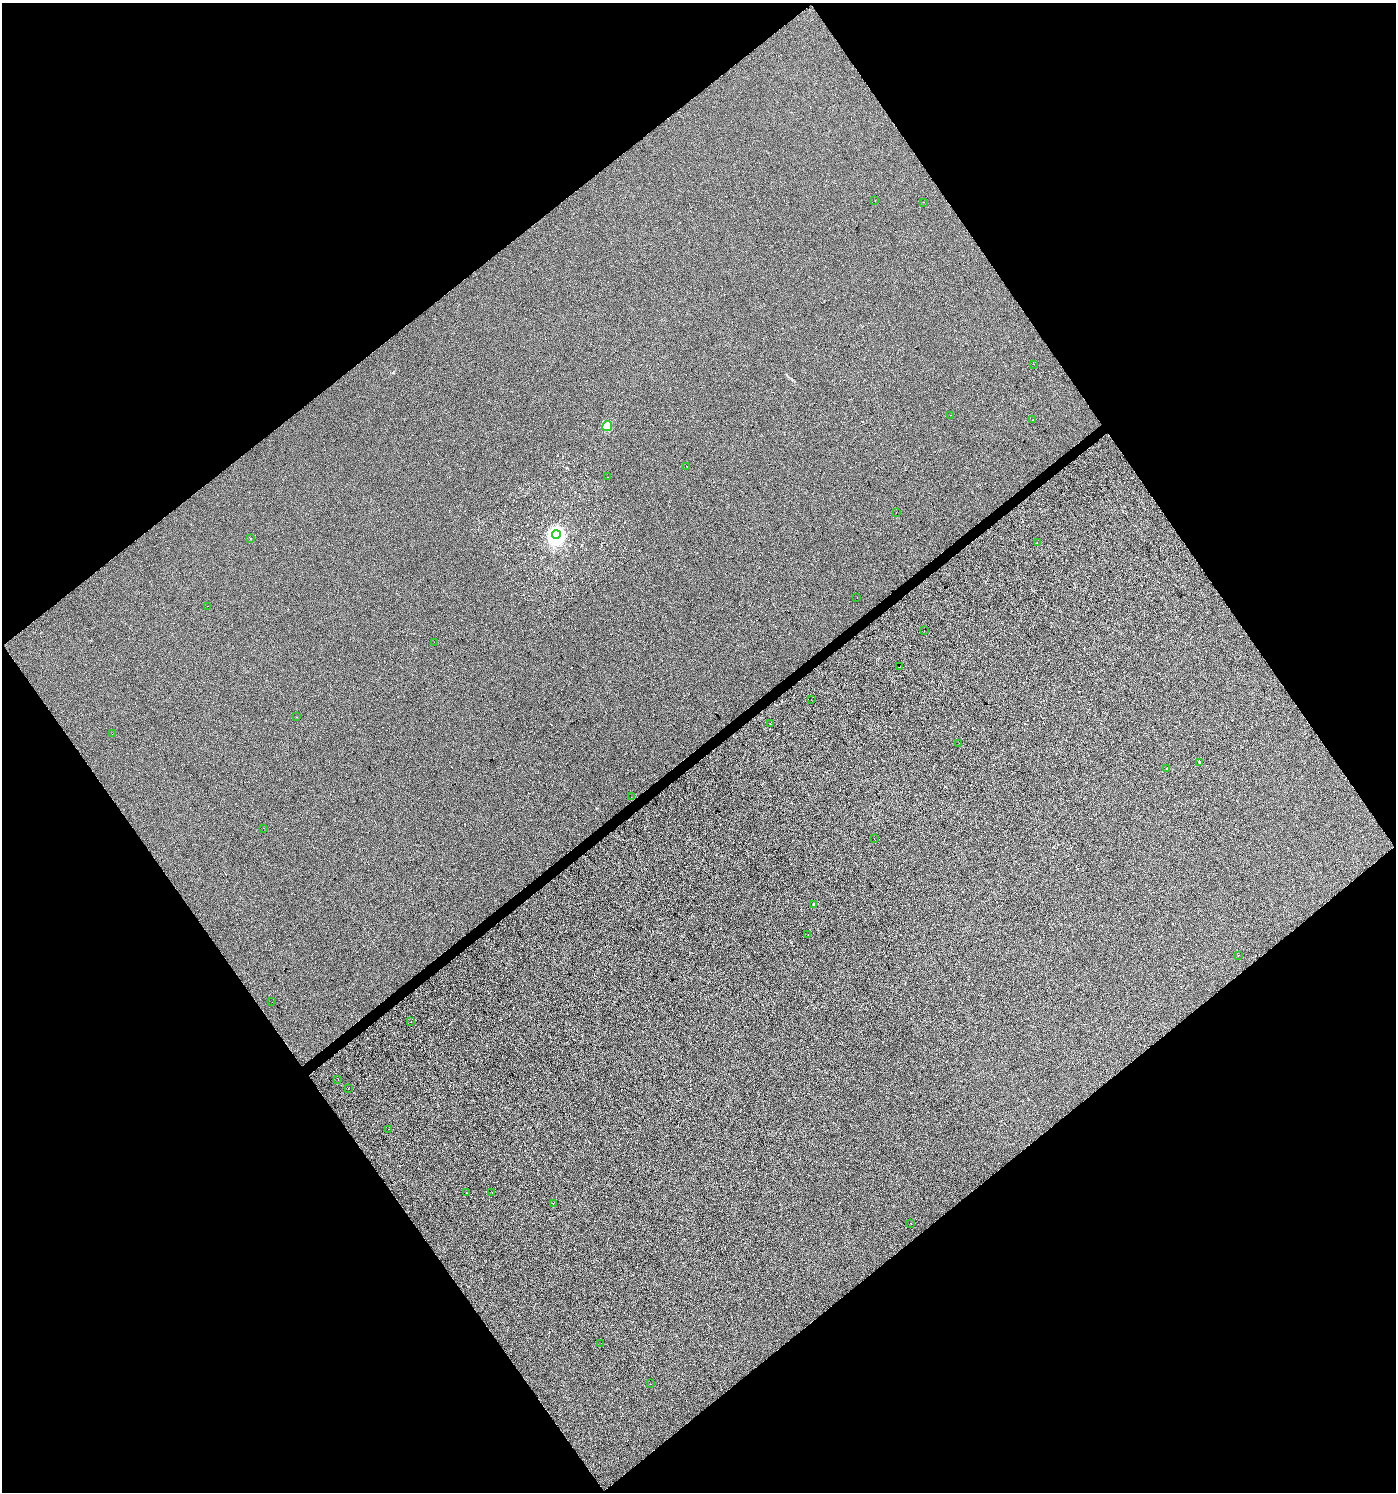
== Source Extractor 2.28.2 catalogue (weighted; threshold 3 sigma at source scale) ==
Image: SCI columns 134-5708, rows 6-5965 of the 5905 x 5967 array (HDU 1 of 3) = the unmasked area's bounding box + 8 px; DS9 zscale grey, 4 x 4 block average (1 PNG px = mean of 4 x 4 image px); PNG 1398 x 1494 px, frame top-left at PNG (2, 3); each listed source drawn as its Kron ellipse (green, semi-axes under 4 px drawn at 4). Shown black and unused: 50% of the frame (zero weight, under 3 of 4 exposures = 1% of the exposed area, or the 3 px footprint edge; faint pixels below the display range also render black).
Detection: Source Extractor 2.28.2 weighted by HDU 2 'WHT'. Background 1.57e-04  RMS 0.0065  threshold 0.0293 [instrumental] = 3 sigma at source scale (4.5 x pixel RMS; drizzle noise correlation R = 1.50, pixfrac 1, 0.0396/0.0396 arcsec/px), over >= 5 px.
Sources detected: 43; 2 cosmic-ray / hot-pixel residue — neither listed nor drawn; the other 41 listed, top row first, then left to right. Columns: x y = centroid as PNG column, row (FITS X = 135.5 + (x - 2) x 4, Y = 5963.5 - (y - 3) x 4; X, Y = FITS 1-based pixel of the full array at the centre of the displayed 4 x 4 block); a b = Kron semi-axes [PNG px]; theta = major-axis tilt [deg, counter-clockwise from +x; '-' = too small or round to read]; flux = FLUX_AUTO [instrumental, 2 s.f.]
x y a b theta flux
875 201 2 2 - 1.2
923 202 2 2 - 1
1034 364 2 2 - 1.1
950 415 2 2 - 1
1033 420 2 2 - 1.9
607 426 5 5 - 28
687 466 2 2 - 20
608 477 2 2 - 1.8
896 513 2 2 - 1.8
556 535 4 4 - 1100
250 539 2 2 - 2
1037 542 2 2 - 3
857 597 2 2 - 0.7
207 606 2 2 - 0.89
924 631 2 2 - 4.7
434 642 2 2 - 0.65
900 667 2 2 - 39
811 700 2 2 - 0.69
297 717 2 2 - 0.55
771 724 2 2 - 1.4
112 734 2 2 - 0.53
959 743 2 2 - 0.6
1199 762 2 2 - 4.1
1167 769 2 2 - 7.2
631 797 2 2 - 0.63
264 828 2 2 - 1.1
874 839 2 2 - 0.56
814 904 2 2 - 10
808 934 2 2 - 0.88
1238 955 2 2 - 0.94
272 1002 2 2 - 1.2
411 1022 2 2 - 12
338 1080 2 2 - 3.7
348 1089 2 2 - 0.67
389 1129 2 2 - 3
466 1192 2 2 - 1.5
492 1192 2 2 - 6.2
553 1203 2 2 - 2.2
911 1223 2 2 - 0.82
601 1343 2 2 - 0.76
651 1384 2 2 - 3.7
Diffuse or blended objects may show on this block-average render without a row.